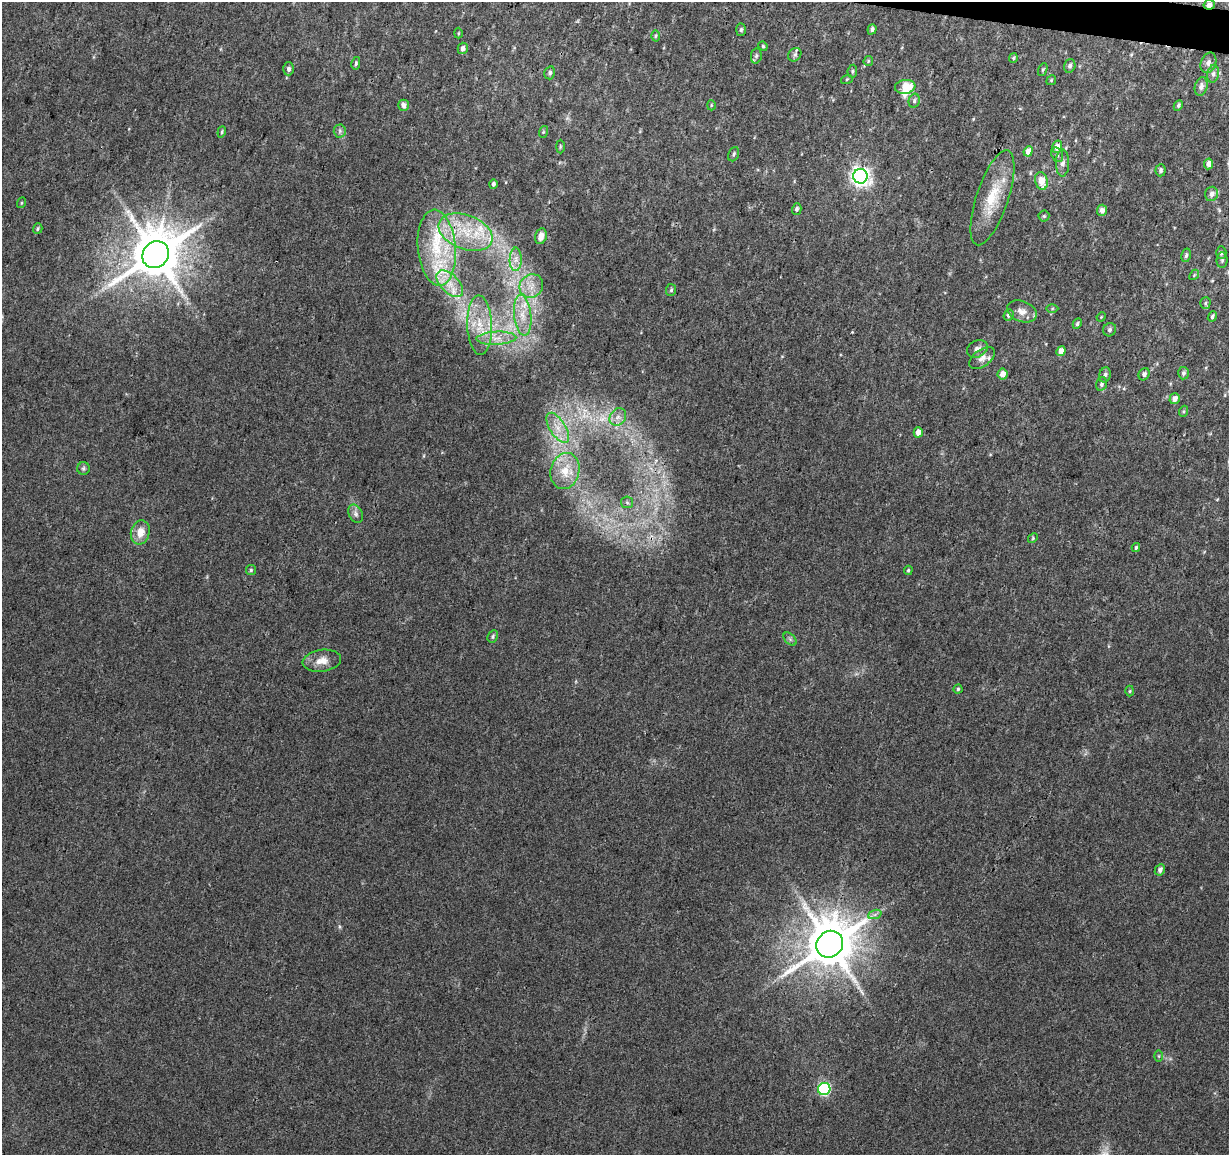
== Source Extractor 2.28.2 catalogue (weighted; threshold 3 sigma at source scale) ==
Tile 10 of 4 x 4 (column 2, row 3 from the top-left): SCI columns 1237-2463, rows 1438-2590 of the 4918 x 5121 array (HDU 1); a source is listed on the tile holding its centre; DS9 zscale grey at full resolution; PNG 1231 x 1157 px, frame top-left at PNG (2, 2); each listed source drawn as its Kron ellipse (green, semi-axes under 4 px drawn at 4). Shown black and unused: <1% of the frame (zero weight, under 3 of 4 exposures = <1% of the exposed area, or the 3 px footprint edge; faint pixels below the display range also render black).
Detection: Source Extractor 2.28.2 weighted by HDU 2 'WHT'; one run over the whole footprint, this tile lists its part. Background 0.0277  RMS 0.0038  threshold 0.0169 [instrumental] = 3 sigma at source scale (4.5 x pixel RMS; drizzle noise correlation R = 1.50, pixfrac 1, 0.0396/0.0396 arcsec/px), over >= 5 px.
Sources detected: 113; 2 too faint to see at this stretch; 1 long thin detection or spike segment (spike, bleed or trail) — neither listed nor drawn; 7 inside a brighter listed object's ellipse — not listed separately; the other 103 listed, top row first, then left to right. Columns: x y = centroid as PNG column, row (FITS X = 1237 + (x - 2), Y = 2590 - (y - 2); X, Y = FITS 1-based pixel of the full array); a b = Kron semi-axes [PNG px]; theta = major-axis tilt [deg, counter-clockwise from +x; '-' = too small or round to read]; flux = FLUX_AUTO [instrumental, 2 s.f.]
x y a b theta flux
1209 5 6 4 11 2
872 29 5 4 - 0.92
741 30 6 5 - 0.77
458 33 5 3 - 0.39
655 36 5 3 - 0.49
763 46 5 4 - 0.4
463 48 6 5 - 1.7
795 55 7 6 - 0.96
756 56 8 5 80 0.96
1013 58 5 4 - 0.51
868 61 5 4 - 0.44
356 63 6 4 79 0.67
1208 63 10 7 68 1.6
1070 66 7 5 74 1.1
289 69 6 5 - 1.1
1043 70 7 4 70 0.56
852 71 6 4 83 0.63
550 73 6 5 - 1
1213 74 9 6 80 1.3
847 79 6 3 19 0.42
1051 80 5 4 - 0.45
1201 86 9 6 75 1.5
905 87 10 7 7 7.5
914 101 7 5 77 0.87
403 105 6 5 - 1.8
711 105 5 3 - 0.37
1178 106 5 4 - 0.7
340 131 6 6 - 0.89
222 132 6 4 71 0.56
543 132 6 4 71 0.48
560 146 7 3 90 0.46
1057 147 6 5 - 2.6
1028 151 5 4 - 3
734 154 7 5 66 0.74
1057 155 7 5 -71 0.97
1062 163 13 6 88 2.1
1209 164 5 4 - 2.1
1160 170 6 5 - 0.94
860 176 7 7 - 190
1041 181 9 6 -77 5.9
493 184 5 4 - 0.83
1211 194 7 6 - 1.7
992 198 50 16 72 15
21 203 5 3 - 0.36
797 209 6 4 74 0.8
1102 210 5 5 - 2.1
1044 216 5 5 - 0.64
38 229 5 4 - 0.6
466 232 28 17 -20 18
541 236 8 5 76 2.7
437 248 38 19 -85 25
1221 253 6 5 - 0.92
156 255 14 12 50 2100
1186 255 7 5 78 0.92
516 259 12 6 89 2.4
1222 260 8 5 90 0.78
1194 275 6 4 49 0.48
450 284 16 9 -45 5.9
531 286 12 11 - 4.3
671 290 6 5 - 0.65
1205 303 6 5 - 0.62
1052 309 6 4 1 0.53
1022 311 15 10 -22 3.1
523 315 20 8 -83 5.7
1008 315 6 4 68 0.92
1101 317 5 4 - 0.34
1212 317 5 4 - 0.82
1077 324 5 4 - 0.64
480 325 30 12 -88 11
1110 330 7 6 - 0.98
496 338 20 6 3 4.5
977 349 11 8 27 2
1061 351 5 4 - 3
982 358 15 8 37 2.7
1183 373 6 5 - 0.93
1003 374 5 5 - 3.2
1144 374 6 5 - 1.3
1105 375 7 5 71 1.2
1102 384 7 5 74 0.92
1175 399 5 5 - 2.3
1184 411 5 3 - 0.44
618 417 9 7 52 2.2
558 428 17 7 -58 4.8
918 432 5 4 - 2.6
83 468 6 6 - 0.81
565 471 18 14 75 8.7
627 502 6 6 - 0.83
356 514 9 7 -65 1.4
140 532 12 9 74 5
1033 538 5 4 - 0.46
1136 547 4 3 - 0.56
251 570 5 5 - 0.59
908 570 5 3 - 0.46
493 636 6 5 - 0.68
790 639 8 5 -45 0.79
322 661 19 11 8 4.3
958 689 4 4 - 0.58
1130 691 5 3 - 0.42
1160 870 6 5 - 1.2
875 914 7 4 20 0.92
830 944 14 12 45 1900
1159 1056 6 4 -90 0.5
824 1089 6 6 - 50
Overlapping masked pixels (flux is a lower limit): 1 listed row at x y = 1209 5